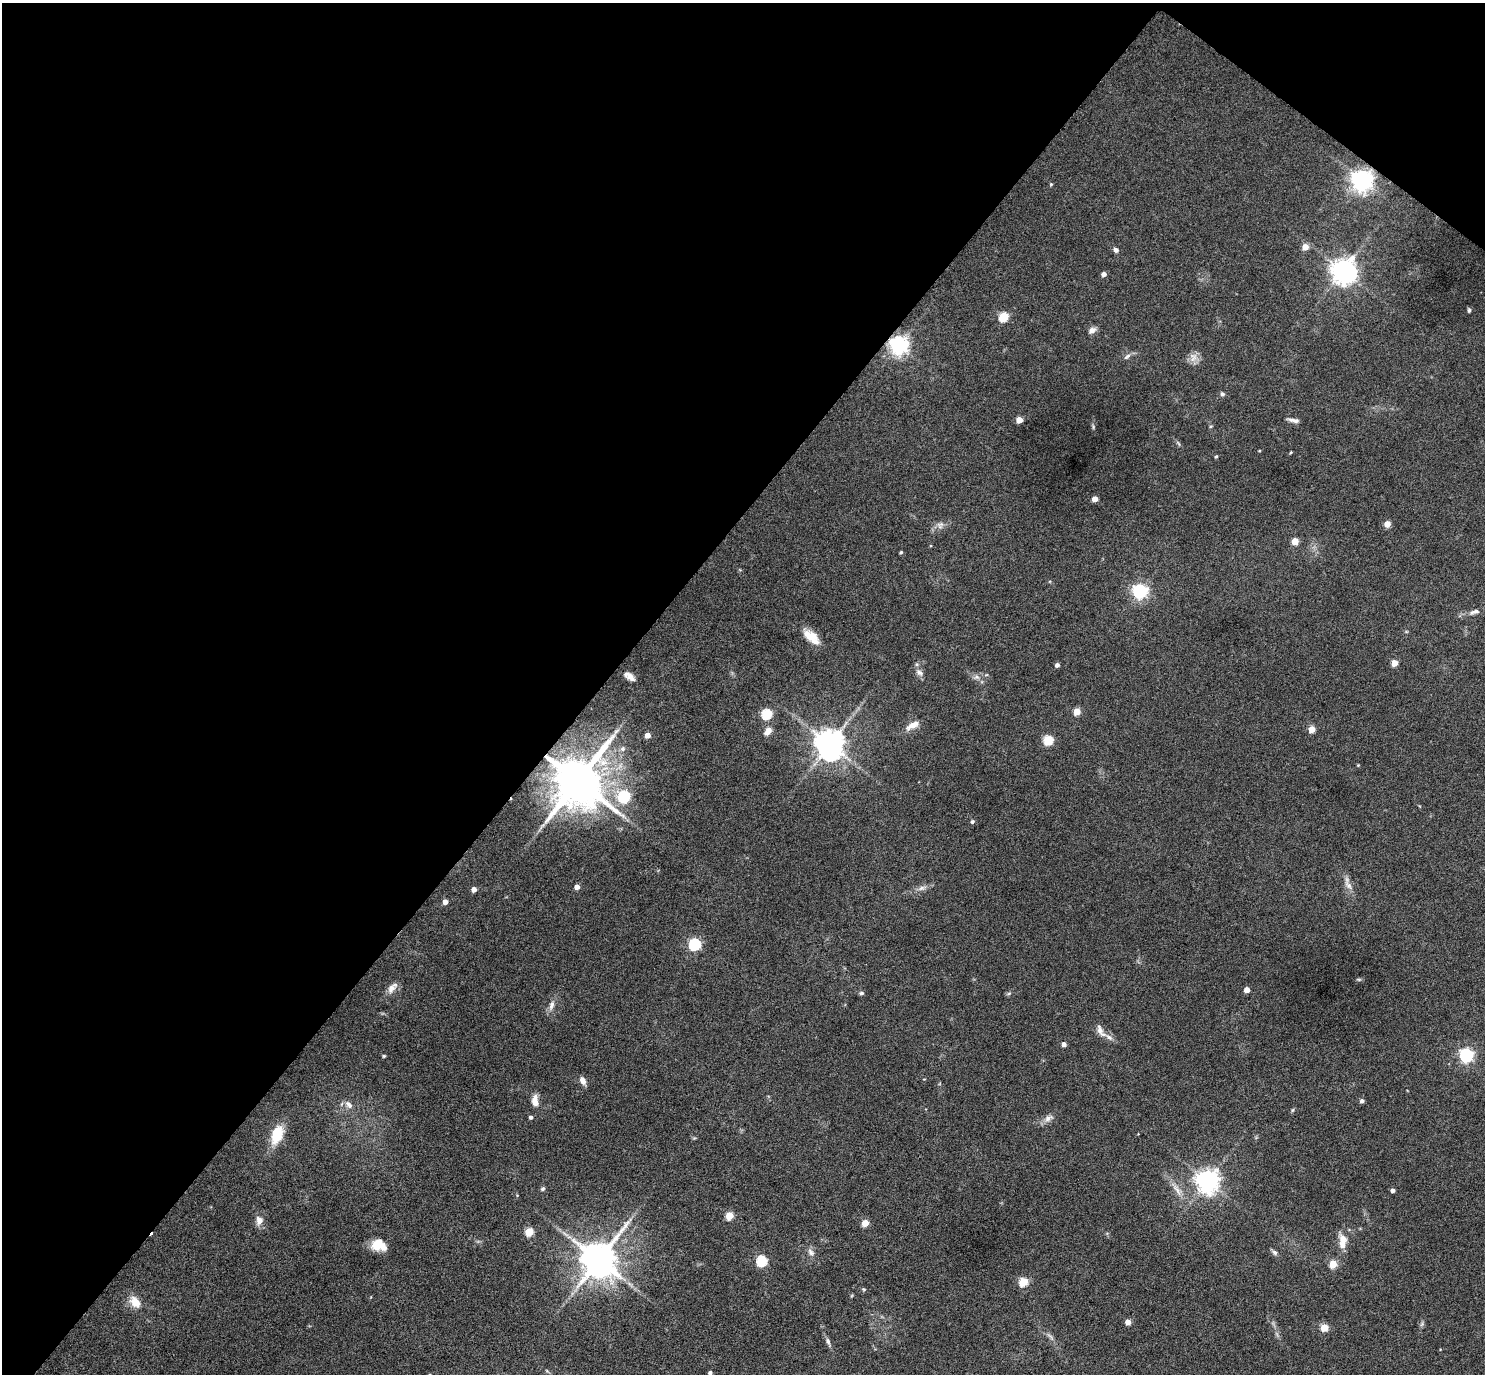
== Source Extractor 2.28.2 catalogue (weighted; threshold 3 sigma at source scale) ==
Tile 2 of 4 x 4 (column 2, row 1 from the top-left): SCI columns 1489-2971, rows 4416-5787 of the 5940 x 5944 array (HDU 1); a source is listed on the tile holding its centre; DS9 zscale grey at full resolution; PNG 1487 x 1376 px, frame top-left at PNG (2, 3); no overlay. Shown black and unused: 42% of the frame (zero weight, under 5 of 9 exposures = <1% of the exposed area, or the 3 px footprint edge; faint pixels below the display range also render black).
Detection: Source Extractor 2.28.2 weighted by HDU 2 'WHT'; one run over the whole footprint, this tile lists its part. Background 0.0429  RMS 0.0039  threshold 0.016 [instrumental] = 3 sigma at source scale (4.09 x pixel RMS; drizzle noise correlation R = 1.36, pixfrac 0.8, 0.05/0.05 arcsec/px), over >= 5 px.
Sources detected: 97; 1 too faint to see at this stretch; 2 inside a brighter object's white glare — not listed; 3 inside a brighter listed object's ellipse — not listed separately; the other 91 listed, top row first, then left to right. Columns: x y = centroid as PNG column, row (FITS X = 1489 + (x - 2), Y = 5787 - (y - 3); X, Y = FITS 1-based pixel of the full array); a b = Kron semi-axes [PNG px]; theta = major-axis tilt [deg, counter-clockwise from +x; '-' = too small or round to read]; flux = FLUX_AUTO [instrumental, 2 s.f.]
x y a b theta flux
1363 180 7 6 - 190
1051 184 4 4 - 0.41
1305 247 5 5 - 4.3
1116 250 6 5 - 1.3
1343 270 8 7 - 340
1104 274 4 4 - 2
1469 310 5 4 - 0.64
1003 317 5 5 - 22
1092 330 11 7 33 1.8
899 345 6 6 - 190
1127 356 11 5 37 1.1
1193 357 14 10 78 2.5
1222 394 6 5 - 0.73
1019 420 4 4 - 5.2
1293 420 14 4 -9 1.4
1093 427 7 3 90 0.52
1259 451 4 3 - 0.27
1291 452 4 3 - 0.33
1216 456 4 3 - 0.46
1095 499 4 4 - 3.8
1387 524 4 4 - 5.2
940 525 10 9 - 1.9
1295 541 5 4 - 7.7
901 552 4 3 - 0.51
1140 591 6 6 - 95
1474 612 15 6 18 1.7
811 637 23 11 -41 5.9
1394 663 5 4 - 6
1057 665 4 4 - 1.2
919 672 12 8 -36 1.8
630 677 10 6 -35 2.1
977 677 8 6 -22 1.2
1077 711 5 4 - 8.5
766 714 5 5 - 31
913 725 20 8 29 3.4
1312 729 5 4 - 7.2
616 731 7 4 19 0.61
768 731 12 8 50 2.4
648 735 4 4 - 3.5
1048 740 5 5 - 24
830 744 9 8 - 590
622 749 7 6 - 0.98
578 781 15 14 - 1700
624 797 6 6 - 38
972 822 4 4 - 0.86
1348 885 15 6 -50 2.1
577 887 4 4 - 2.6
922 888 11 5 24 1.5
474 889 4 4 - 2.7
445 902 4 4 - 2.3
694 944 6 5 - 43
392 988 17 9 47 2.7
1247 990 4 4 - 3.4
861 993 5 4 - 0.87
1009 993 6 4 20 0.52
551 1005 12 7 70 1.9
1100 1030 15 7 -69 2.1
1109 1037 13 7 -29 1.9
1064 1044 4 4 - 1.9
1466 1055 6 6 - 79
384 1056 5 4 - 0.44
583 1081 10 6 -61 2.1
535 1100 14 7 -87 3.2
1362 1101 5 4 - 1.1
349 1105 12 7 -45 1.9
1292 1110 6 4 87 0.45
531 1117 4 4 - 0.95
1048 1118 14 7 31 2.1
277 1135 18 11 70 11
1207 1181 7 7 - 310
542 1189 6 5 - 0.63
1177 1189 20 5 -56 2.8
1393 1190 4 4 - 1.5
729 1216 5 5 - 11
259 1220 11 9 -87 2.7
865 1223 5 4 - 7.8
529 1232 5 5 - 14
1343 1239 14 11 -63 3.5
377 1246 16 12 -37 4.6
811 1252 11 7 -52 1.5
1275 1252 8 6 -44 0.97
599 1260 11 10 - 920
761 1261 5 5 - 31
1333 1264 5 5 - 11
1023 1282 5 5 - 18
135 1302 15 10 -50 5
1128 1322 4 4 - 4.1
1422 1324 7 4 71 0.65
1324 1328 5 5 - 10
828 1341 10 5 -73 1.1
710 1373 4 4 - 1
Overlapping masked pixels (flux is a lower limit): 3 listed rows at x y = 1363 180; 899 345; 578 781
Isophote crosses this tile's border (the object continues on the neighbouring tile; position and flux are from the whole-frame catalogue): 1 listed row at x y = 710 1373